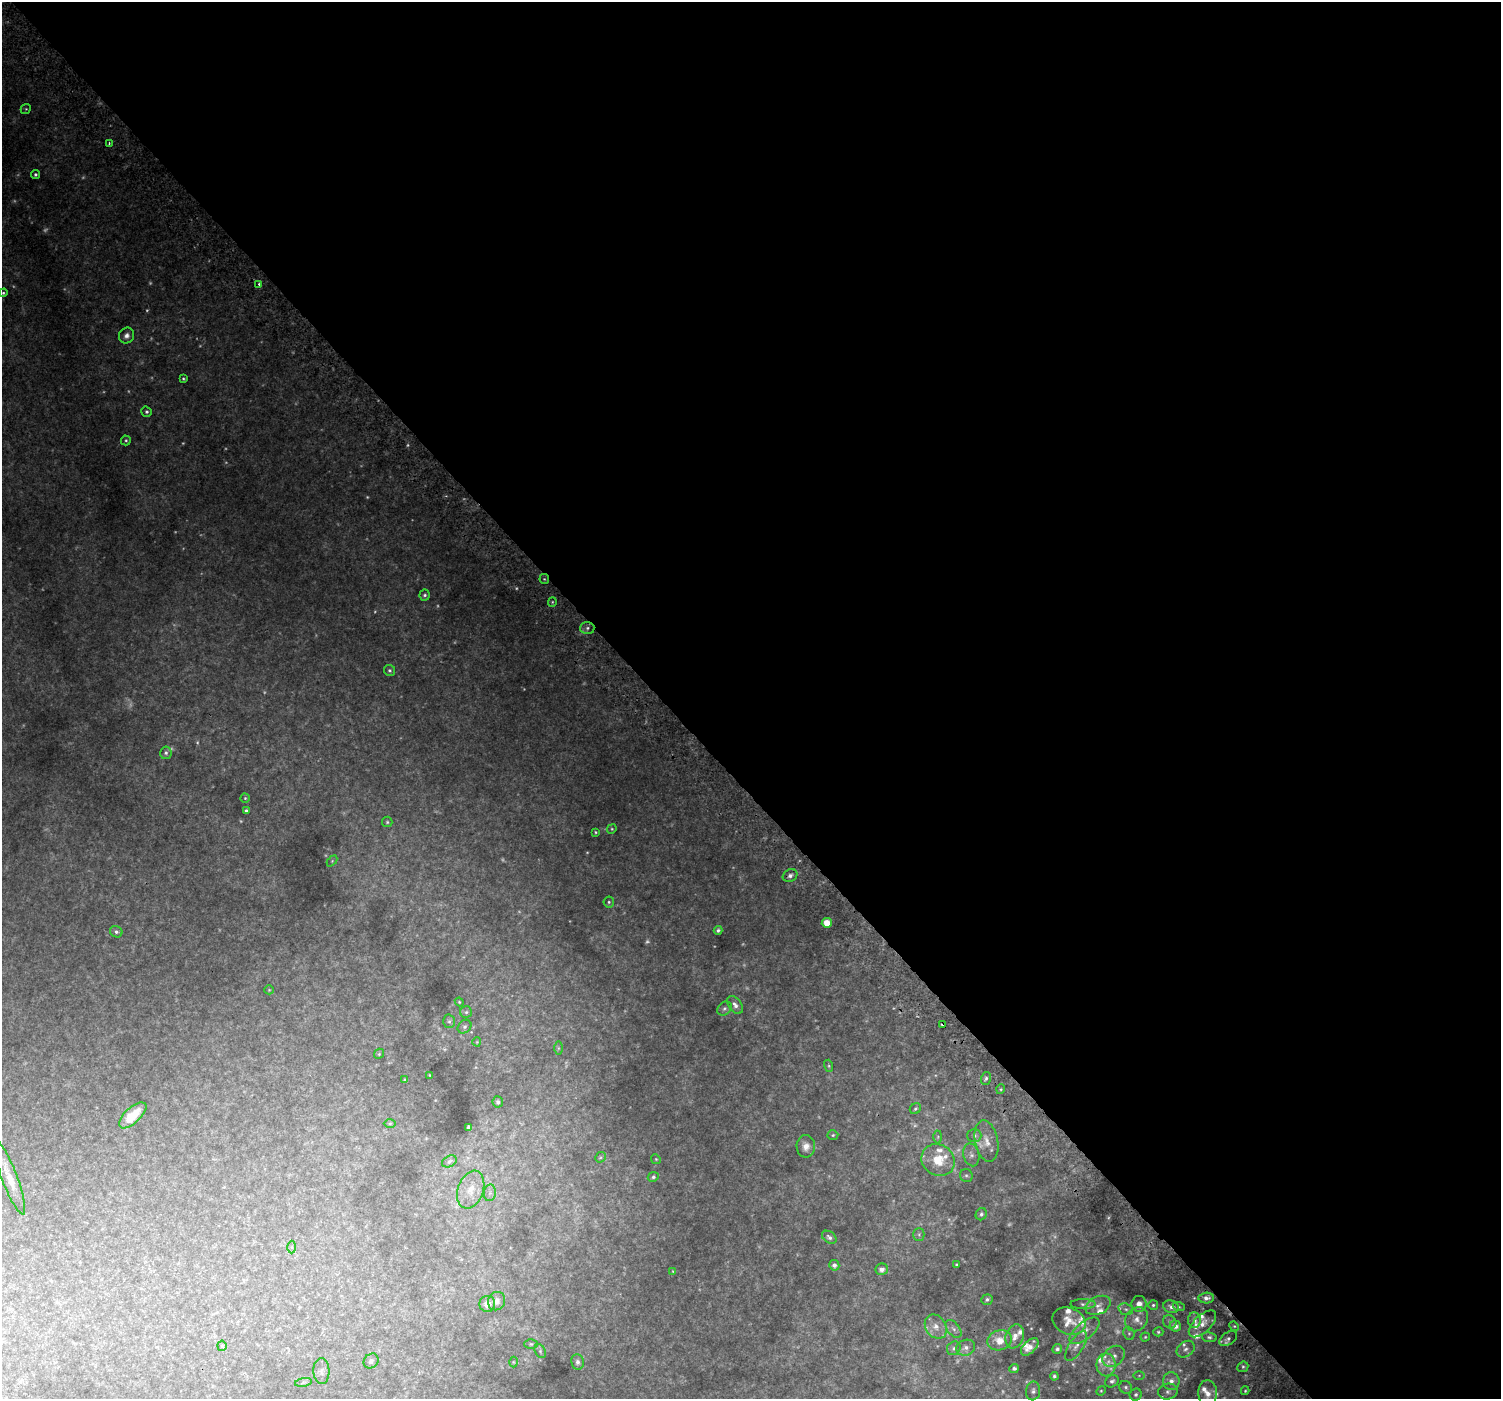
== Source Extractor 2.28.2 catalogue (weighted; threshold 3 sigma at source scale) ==
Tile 8 of 4 x 4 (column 4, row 2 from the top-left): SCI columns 4547-6045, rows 3072-4468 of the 6107 x 6073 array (HDU 1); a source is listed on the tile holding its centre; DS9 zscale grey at full resolution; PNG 1503 x 1401 px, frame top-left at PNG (2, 2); each listed source drawn as its Kron ellipse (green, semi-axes under 4 px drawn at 4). Shown black and unused: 56% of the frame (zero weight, under 2 of 3 exposures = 3% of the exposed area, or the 3 px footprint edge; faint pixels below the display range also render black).
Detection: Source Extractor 2.28.2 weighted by HDU 2 'WHT'; one run over the whole footprint, this tile lists its part. Background 0.0548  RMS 0.0081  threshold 0.0365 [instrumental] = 3 sigma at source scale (4.5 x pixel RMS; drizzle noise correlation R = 1.50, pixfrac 1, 0.0396/0.0396 arcsec/px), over >= 5 px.
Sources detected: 203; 57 too faint to see at this stretch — neither listed nor drawn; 19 inside a brighter listed object's ellipse — not listed separately; the other 127 listed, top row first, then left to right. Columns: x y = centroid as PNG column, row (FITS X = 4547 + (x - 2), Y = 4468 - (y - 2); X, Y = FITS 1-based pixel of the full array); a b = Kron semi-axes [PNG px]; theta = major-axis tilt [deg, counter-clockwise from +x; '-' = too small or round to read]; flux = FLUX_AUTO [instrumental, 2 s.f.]
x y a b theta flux
26 109 5 4 - 1.1
109 143 3 3 - 1.2
35 174 4 4 - 1.7
259 284 3 3 - 1.3
3 293 4 4 - 1.2
126 336 8 7 - 4.1
183 379 3 3 - 1.1
146 412 5 5 - 1.7
126 440 5 5 - 1.3
544 579 5 5 - 1
425 595 5 5 - 1.9
552 602 5 4 - 1
587 628 7 6 - 2.6
390 670 6 5 - 1.6
166 753 6 5 - 2.2
245 798 4 4 - 0.94
246 811 3 3 - 1.4
387 822 5 5 - 1.2
612 829 5 4 - 1
595 832 3 3 - 0.88
332 861 6 4 46 1
790 876 7 6 - 2.9
609 902 5 5 - 1.5
827 923 5 5 - 11
718 930 4 4 - 1.8
116 932 6 5 - 1.9
269 990 5 4 - 0.79
459 1002 4 4 - 0.81
735 1005 10 6 -54 3.7
724 1008 8 6 44 2.2
466 1012 6 5 - 1.5
449 1021 7 6 - 1.6
943 1025 3 3 - 4.9
465 1027 7 6 - 2
477 1042 4 4 - 0.73
558 1048 7 4 -90 1.3
379 1054 5 4 - 0.98
829 1066 6 4 -74 1
430 1075 4 2 - 0.55
986 1078 6 5 - 1.8
404 1080 3 3 - 0.81
1001 1089 5 3 - 0.86
498 1102 5 5 - 1.9
915 1109 6 5 - 1.4
133 1115 17 7 43 20
390 1123 6 4 1 1.1
469 1127 4 4 - 2.7
833 1135 5 4 - 1.2
974 1135 7 6 - 2.4
938 1137 6 4 88 1.4
986 1141 21 11 -78 10
806 1146 11 9 -88 6.2
971 1155 11 8 -76 3.8
600 1157 6 5 - 1.1
656 1159 5 4 - 0.91
938 1160 17 15 -35 21
449 1161 8 5 26 2
966 1176 7 6 - 1.6
9 1177 39 7 -69 13
653 1177 5 5 - 1.7
471 1190 19 12 70 14
490 1193 8 6 82 2.4
981 1214 6 5 - 2
919 1234 6 5 - 1.5
829 1237 8 5 -36 2.3
292 1247 6 4 -89 1.2
956 1264 3 3 - 0.85
834 1265 5 5 - 3
882 1269 6 6 - 4
673 1271 4 3 - 0.62
1206 1298 8 5 3 3.7
987 1300 6 5 - 1.7
496 1301 9 8 - 4.6
487 1304 8 8 - 5.6
1083 1304 12 5 0 2.1
1139 1304 8 7 - 5.1
1098 1305 13 9 25 5.4
1153 1305 5 5 - 1.3
1171 1307 8 6 -21 3.2
1179 1307 6 4 -17 1
1126 1309 7 5 -20 2.4
1136 1319 13 11 52 7.3
1194 1320 7 6 - 3.4
1069 1321 17 13 -23 9.5
1170 1322 7 6 - 2.2
1202 1324 17 8 44 6.9
1175 1326 5 5 - 4.6
1234 1326 5 4 - 1.1
936 1327 13 10 -55 7.5
953 1329 10 6 -52 3.2
1084 1331 18 8 39 7.5
1158 1332 5 4 - 1.3
1129 1333 7 5 -69 1.6
1015 1336 12 9 71 5.5
1145 1337 4 4 - 1
1209 1337 7 5 -9 1.9
1228 1339 10 6 35 2.6
1000 1340 12 10 18 12
531 1344 6 4 0 1.1
222 1346 5 4 - 1.1
1076 1346 17 7 58 5.5
1030 1347 11 6 44 5.8
954 1348 7 6 - 2.3
966 1348 9 8 - 4.1
1057 1349 5 4 - 1.9
1186 1349 10 7 37 3.4
540 1351 7 5 -61 1.4
1113 1356 12 9 39 6.5
371 1361 8 7 - 2.5
513 1362 5 3 - 0.66
578 1362 8 6 -80 2.9
1106 1365 11 9 -89 8
1243 1367 6 5 - 1.6
1014 1369 5 4 - 2
321 1371 13 8 -88 4
1139 1375 5 4 - 0.86
1054 1376 4 3 - 1.4
1112 1381 7 6 - 2.4
1171 1381 9 8 - 5.2
303 1382 8 4 10 1.6
1126 1387 6 6 - 1.7
1033 1391 9 7 81 2.7
1101 1391 5 4 - 0.9
1245 1391 4 3 - 0.94
1168 1392 10 8 12 3.4
1208 1393 13 9 -87 7.5
1136 1395 6 5 - 2
Overlapping masked pixels (flux is a lower limit): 2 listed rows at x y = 544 579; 943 1025
Isophote crosses this tile's border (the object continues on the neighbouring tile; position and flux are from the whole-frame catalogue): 1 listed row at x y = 1208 1393